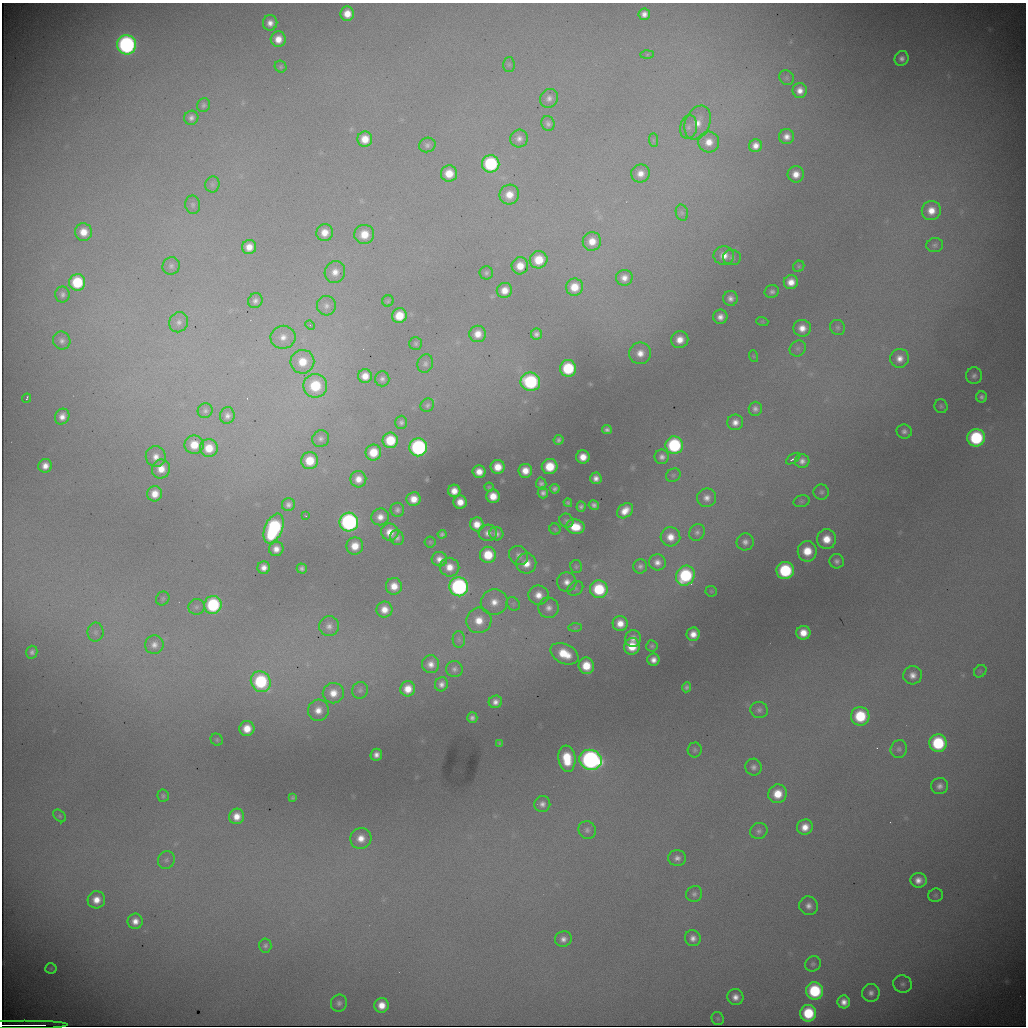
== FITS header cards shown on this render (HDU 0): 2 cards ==
NAXIS1  =                 1024 / length of data axis 1
NAXIS2  =                 1024 / length of data axis 2

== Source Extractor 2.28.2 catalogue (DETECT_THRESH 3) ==
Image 1024 x 1024 px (HDU 0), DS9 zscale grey, 1 PNG px = 1 image px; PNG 1028 x 1028 px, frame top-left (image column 1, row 1024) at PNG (2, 3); each listed source drawn as its Kron ellipse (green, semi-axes under 4 px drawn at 4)
Background 7510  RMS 87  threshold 262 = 3 sigma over >= 5 px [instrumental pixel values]
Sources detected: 260; all 260 listed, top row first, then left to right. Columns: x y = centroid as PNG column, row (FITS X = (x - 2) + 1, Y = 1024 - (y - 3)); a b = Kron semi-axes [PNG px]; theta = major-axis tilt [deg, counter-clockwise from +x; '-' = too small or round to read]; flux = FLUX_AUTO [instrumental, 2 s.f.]
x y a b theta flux
347 14 7 7 - 9.1e+04
644 14 6 5 - 3.5e+04
270 23 7 7 - 4.5e+04
278 39 8 7 - 8.1e+04
126 45 10 9 - 1.6e+06
647 54 6 4 1 1.0e+04
902 58 7 7 - 3.1e+04
509 64 7 6 - 1.3e+04
281 67 6 5 - 1.1e+04
787 78 8 7 - 1.5e+04
800 91 7 7 - 5.3e+04
549 98 10 8 55 3.2e+04
204 105 7 6 - 1.6e+04
191 118 7 7 - 2.8e+04
698 123 17 12 67 1.0e+05
548 124 7 6 - 1.9e+04
689 127 11 8 77 3.7e+04
787 137 7 7 - 4.7e+04
365 139 7 7 - 1.0e+05
519 139 9 8 - 3.5e+04
653 140 7 4 -89 1.3e+04
709 142 10 10 - 8.5e+04
427 145 8 7 - 2.0e+04
755 146 6 6 - 5.1e+04
491 164 8 8 - 5.8e+05
449 173 8 8 - 1.1e+05
640 174 9 9 - 6.0e+04
796 174 8 8 - 7.1e+04
212 184 8 7 - 1.5e+04
509 195 10 9 - 9.3e+04
193 205 9 7 -80 1.7e+04
931 211 10 9 - 9.2e+04
682 213 8 6 -75 1.4e+04
83 232 9 8 - 9.3e+04
325 232 8 8 - 7.9e+04
364 234 10 9 - 1.2e+05
592 241 9 9 - 8.4e+04
935 245 8 7 - 1.8e+04
249 247 7 7 - 6.8e+04
724 256 10 9 - 6.9e+04
732 257 9 7 1 2.0e+04
539 260 9 8 - 1.6e+05
171 266 9 8 - 2.3e+04
520 266 8 8 - 9.4e+04
799 266 6 5 - 1.1e+04
335 272 11 10 - 6.3e+04
486 273 6 6 - 1.5e+04
624 278 8 8 - 4.9e+04
77 282 8 8 - 3.0e+05
791 282 7 7 - 7.2e+04
574 287 8 8 - 1.2e+05
504 290 8 7 - 7.1e+04
772 292 7 6 - 2.0e+04
62 294 8 7 - 2.3e+04
730 298 7 7 - 3.5e+04
255 301 7 7 - 2.5e+04
388 301 6 5 - 8.7e+03
326 306 9 9 - 3.2e+04
399 316 7 7 - 1.4e+05
720 317 7 7 - 4.4e+04
762 321 6 4 -18 7.3e+03
179 322 10 9 - 3.4e+04
310 325 5 4 - 8.7e+03
838 327 8 7 - 1.6e+04
802 328 9 8 - 6.9e+04
478 334 8 8 - 7.6e+04
536 334 5 5 - 2.3e+04
283 337 12 11 - 6.8e+04
680 340 9 8 - 7.9e+04
62 341 9 8 - 2.8e+04
416 343 6 6 - 1.3e+04
798 348 8 7 - 2.0e+04
640 353 11 10 - 7.8e+04
753 356 6 4 -71 6.9e+03
900 358 9 9 - 5.8e+04
302 362 12 11 - 1.5e+05
425 364 9 7 71 2.3e+04
568 368 8 8 - 3.7e+05
365 376 7 7 - 7.3e+04
974 376 8 8 - 2.3e+04
382 379 7 7 - 2.2e+04
530 382 10 9 - 6.9e+05
315 386 12 12 - 3.1e+05
981 397 5 5 - 2.0e+04
27 398 4 2 - 9.6e+03
427 405 7 6 - 1.5e+04
941 406 7 6 - 1.4e+04
755 409 7 6 - 2.5e+04
205 411 8 7 - 1.9e+04
227 416 8 7 - 2.9e+04
62 417 8 7 - 5.0e+04
401 422 6 6 - 1.8e+04
735 422 8 8 - 4.9e+04
607 430 5 4 - 1.9e+04
904 431 7 7 - 2.4e+04
976 438 9 8 - 6.0e+05
321 439 9 8 - 2.5e+04
390 440 8 7 - 2.2e+05
559 440 5 5 - 1.8e+04
194 445 9 9 - 1.3e+05
674 445 9 9 - 6.0e+05
418 447 9 9 - 1.1e+06
209 448 9 9 - 1.3e+05
373 452 8 7 - 1.5e+05
156 457 10 10 - 5.6e+04
583 457 6 6 - 7.6e+04
662 457 7 7 - 2.9e+04
793 459 8 2 34 1.8e+04
310 461 8 8 - 1.5e+05
802 461 7 7 - 3.3e+04
45 466 7 6 - 5.5e+04
550 466 8 7 - 1.8e+05
498 467 7 7 - 9.5e+04
161 469 9 9 - 8.8e+04
525 471 7 7 - 8.0e+04
479 472 6 6 - 6.5e+04
673 475 7 6 - 1.3e+04
596 478 6 5 - 3.5e+04
358 479 8 8 - 6.8e+04
541 484 6 5 - 1.9e+04
489 487 4 4 - 7.6e+03
555 489 5 5 - 1.7e+04
454 491 6 6 - 6.3e+04
821 492 8 7 - 1.8e+04
543 493 5 5 - 2.3e+04
155 494 8 7 - 8.4e+04
493 496 7 7 - 9.0e+04
707 498 9 9 - 4.4e+04
414 499 7 6 - 7.9e+04
802 501 8 6 16 1.3e+04
460 502 6 6 - 6.9e+04
568 503 4 4 - 1.1e+04
288 505 7 6 - 2.6e+04
594 505 5 5 - 2.1e+04
581 507 5 4 - 1.7e+04
397 510 7 7 - 2.0e+04
625 511 9 6 42 7.8e+04
306 516 3 2 - 4.1e+03
380 517 9 8 - 5.8e+04
566 521 7 6 - 1.5e+04
349 522 9 9 - 1.4e+06
477 524 7 7 - 7.9e+04
575 527 9 7 -9 1.4e+05
274 529 15 8 68 8.1e+05
555 529 6 5 - 8.4e+03
390 532 9 8 - 8.5e+04
697 532 8 7 - 2.2e+04
488 533 9 8 - 4.2e+04
442 534 4 4 - 1.3e+04
496 534 7 6 - 2.9e+04
670 537 10 9 - 8.4e+04
397 538 8 6 -67 2.4e+04
826 539 10 9 - 1.2e+05
430 542 5 5 - 7.2e+03
745 542 8 8 - 3.3e+04
355 546 9 8 - 1.0e+05
276 549 7 7 - 5.4e+04
807 551 10 9 - 1.5e+05
488 555 8 8 - 1.8e+05
519 555 10 9 - 3.5e+04
439 559 7 7 - 4.7e+04
837 561 7 7 - 2.5e+04
657 562 8 8 - 4.3e+04
526 563 10 10 - 8.7e+04
640 566 7 7 - 2.1e+04
450 567 10 9 - 8.5e+04
576 567 6 6 - 1.1e+04
264 568 6 6 - 4.8e+04
302 568 5 5 - 2.0e+04
785 570 8 8 - 5.1e+05
685 576 10 9 - 5.4e+05
567 582 10 9 - 5.2e+04
394 586 8 8 - 8.4e+04
459 587 9 9 - 1.3e+06
575 588 8 6 36 1.6e+04
599 589 9 9 - 3.2e+05
711 591 5 5 - 7.5e+03
538 595 10 9 - 7.2e+04
163 598 7 6 - 1.3e+04
494 602 13 12 - 8.9e+04
513 604 7 6 - 1.5e+04
213 605 9 8 - 5.3e+05
196 607 8 8 - 2.2e+04
549 608 10 10 - 4.5e+04
384 609 8 8 - 7.2e+04
479 620 13 12 - 1.2e+05
620 623 7 7 - 7.7e+04
329 626 10 10 - 3.9e+04
575 628 7 4 1 1.1e+04
95 632 9 8 - 2.4e+04
803 633 7 7 - 8.9e+04
693 634 7 6 - 6.3e+04
633 638 8 8 - 4.2e+04
459 639 8 6 -88 1.7e+04
154 645 9 9 - 3.9e+04
632 646 8 8 - 1.5e+05
652 646 6 5 - 1.3e+04
32 652 6 5 - 2.1e+04
564 654 15 9 -26 1.9e+05
653 660 6 6 - 4.3e+04
431 664 9 8 - 5.2e+04
586 666 8 7 - 1.5e+05
454 669 8 8 - 2.4e+04
980 671 7 5 44 1.1e+04
913 675 9 9 - 5.1e+04
261 682 11 9 -55 5.2e+05
441 684 7 6 - 3.3e+04
686 687 5 4 - 1.7e+04
408 689 7 7 - 9.3e+04
360 690 8 7 - 1.8e+04
333 693 10 10 - 8.4e+04
495 702 7 6 - 3.7e+04
318 710 11 10 - 7.1e+04
759 710 9 8 - 2.4e+04
860 716 9 9 - 3.3e+05
472 718 5 5 - 2.3e+04
247 729 7 7 - 1.1e+05
217 740 6 5 - 1.1e+04
500 743 4 3 - 9.0e+03
938 743 9 8 - 4.6e+05
899 749 9 8 - 1.9e+04
695 750 7 7 - 1.5e+04
376 755 6 5 - 3.6e+04
567 759 13 8 -82 2.3e+05
591 760 11 10 - 2.1e+06
753 767 8 8 - 2.8e+04
940 786 8 8 - 3.3e+04
777 794 9 9 - 1.4e+05
163 796 6 5 - 1.2e+04
293 798 4 3 - 8.6e+03
542 804 8 8 - 3.3e+04
59 816 7 5 -42 1.1e+04
237 816 8 7 - 7.7e+04
805 827 8 7 - 7.6e+04
587 830 9 8 - 2.6e+04
759 831 9 8 - 2.2e+04
361 838 10 10 - 7.8e+04
677 858 9 8 - 3.3e+04
166 860 9 8 - 2.6e+04
918 880 8 7 - 5.1e+04
694 894 8 7 - 2.2e+04
936 895 7 6 - 1.2e+04
96 900 9 8 - 7.9e+04
809 906 9 9 - 3.9e+04
135 921 7 7 - 5.5e+04
693 938 8 8 - 3.8e+04
563 939 8 7 - 3.6e+04
265 946 7 6 - 1.6e+04
813 964 8 7 - 1.7e+04
51 968 5 5 - 8.1e+03
903 984 9 8 - 2.3e+04
815 991 9 8 - 4.4e+05
871 993 9 8 - 3.3e+04
735 997 8 8 - 4.8e+04
844 1002 6 6 - 4.8e+04
339 1003 8 8 - 2.4e+04
382 1005 7 7 - 8.8e+04
808 1013 8 8 - 2.9e+05
718 1018 7 6 - 1.1e+04
24 1025 43 2 0 2.1e+06
At the frame edge (FLAGS 8, measured only in part): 1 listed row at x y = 24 1025